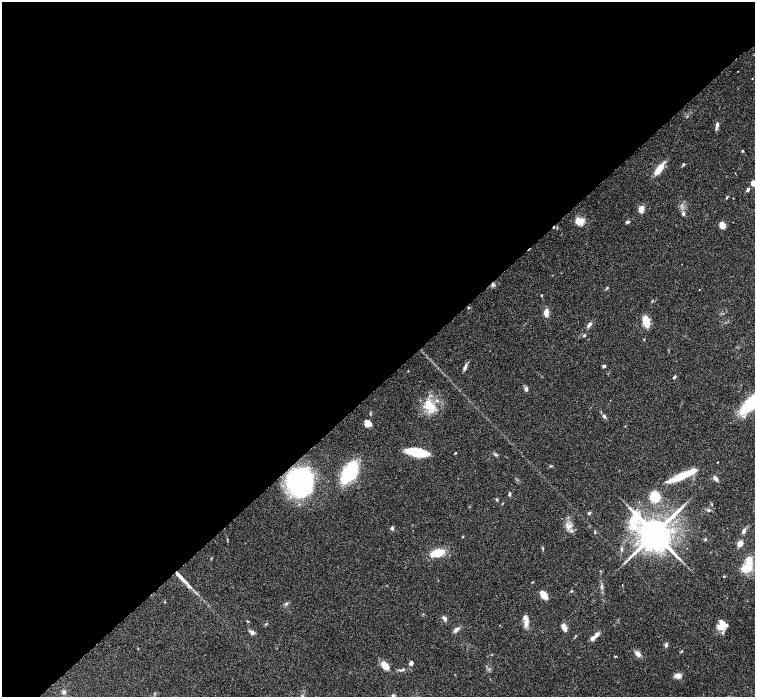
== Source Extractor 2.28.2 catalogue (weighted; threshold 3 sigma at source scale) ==
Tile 5 of 4 x 4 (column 1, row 2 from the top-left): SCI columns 5-1510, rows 3085-4474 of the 6028 x 6026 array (HDU 1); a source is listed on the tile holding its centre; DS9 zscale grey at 2 x 2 block average (1 PNG px = mean of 2 x 2 image px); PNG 757 x 699 px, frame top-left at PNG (2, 2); no overlay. Shown black and unused: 55% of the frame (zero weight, under 3 of 6 exposures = <1% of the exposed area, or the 3 px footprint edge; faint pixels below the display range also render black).
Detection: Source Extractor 2.28.2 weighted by HDU 2 'WHT'; one run over the whole footprint, this tile lists its part. Background 0.0806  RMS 0.0041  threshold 0.0169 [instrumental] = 3 sigma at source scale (4.09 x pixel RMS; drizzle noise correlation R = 1.36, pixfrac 0.8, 0.05/0.05 arcsec/px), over >= 5 px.
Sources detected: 91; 1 cosmic-ray / hot-pixel residue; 1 long thin detection or spike segment (spike, bleed or trail) — not listed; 8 inside a brighter listed object's ellipse — not listed separately; the other 81 listed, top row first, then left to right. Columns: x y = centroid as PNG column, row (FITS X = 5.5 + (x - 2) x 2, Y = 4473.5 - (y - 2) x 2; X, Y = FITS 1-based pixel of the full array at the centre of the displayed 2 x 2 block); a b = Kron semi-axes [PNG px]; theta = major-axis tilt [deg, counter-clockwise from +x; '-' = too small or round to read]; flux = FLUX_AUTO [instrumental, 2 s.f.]
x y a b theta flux
752 79 2 2 - 0.32
717 125 6 3 79 3.2
742 151 3 3 - 0.76
684 164 3 3 - 0.91
658 170 12 6 52 9.1
753 183 5 4 - 4.4
748 190 5 3 - 1.7
727 197 3 3 - 0.72
642 209 10 5 71 4.3
683 214 5 4 - 1.7
579 221 12 7 -28 8.2
627 222 5 3 - 1.5
722 225 5 4 - 8.3
493 285 4 4 - 1.5
607 288 4 2 - 0.64
699 290 2 2 - 0.33
541 295 3 2 - 0.53
468 308 3 2 - 0.67
546 313 7 4 88 6.8
646 321 9 5 -78 15
589 325 7 3 53 2.7
584 335 3 3 - 1
604 366 3 3 - 2.3
465 367 8 4 66 2.5
408 371 2 2 - 0.43
674 377 4 3 - 1.1
526 389 6 4 -73 2.2
752 402 21 7 42 83
430 406 19 10 -43 16
604 416 5 4 - 1.7
368 422 10 5 -75 6
417 452 14 5 -10 51
455 453 2 2 - 0.71
551 466 4 3 - 0.73
349 472 13 7 57 99
678 477 29 7 23 22
715 478 6 5 - 2.7
300 482 20 17 83 180
510 494 5 3 - 1.2
655 496 9 8 - 23
497 499 4 3 - 0.89
502 503 3 2 - 0.49
709 510 4 3 - 0.96
589 513 5 3 - 1.1
568 526 10 5 -31 4.5
392 528 4 4 - 1.6
744 531 8 4 65 2.5
595 532 3 2 - 0.75
654 533 11 10 - 1900
463 536 3 2 - 0.48
227 539 3 2 - 0.48
705 539 4 2 - 0.72
740 544 5 5 - 5.8
542 548 3 2 - 0.68
621 549 5 3 - 1.5
437 553 13 7 16 17
625 561 3 2 - 0.74
746 568 14 9 17 14
532 582 3 2 - 0.47
571 591 3 2 - 0.63
544 595 6 4 -49 13
286 604 4 3 - 1
445 618 7 4 -46 2.4
247 621 4 2 - 0.58
526 622 14 5 -89 6
723 624 12 9 45 11
564 627 8 4 -61 5.1
456 630 9 4 46 2.9
252 633 6 5 - 2.7
593 638 9 4 38 4
666 645 5 4 - 1.8
138 649 3 2 - 0.4
682 651 4 3 - 0.74
638 654 9 5 -44 3.8
615 656 4 2 - 0.58
411 663 4 3 - 3.4
385 665 8 5 -50 10
402 670 6 2 5 1.3
677 676 6 4 15 6.6
64 692 5 4 - 1.9
393 696 5 4 - 1.5
Overlapping masked pixels (flux is a lower limit): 1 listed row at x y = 300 482
Isophote crosses this tile's border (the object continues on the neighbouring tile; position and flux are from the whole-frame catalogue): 3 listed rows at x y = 753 183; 752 402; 393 696
Diffuse or blended objects may show on this block-average render without a row.